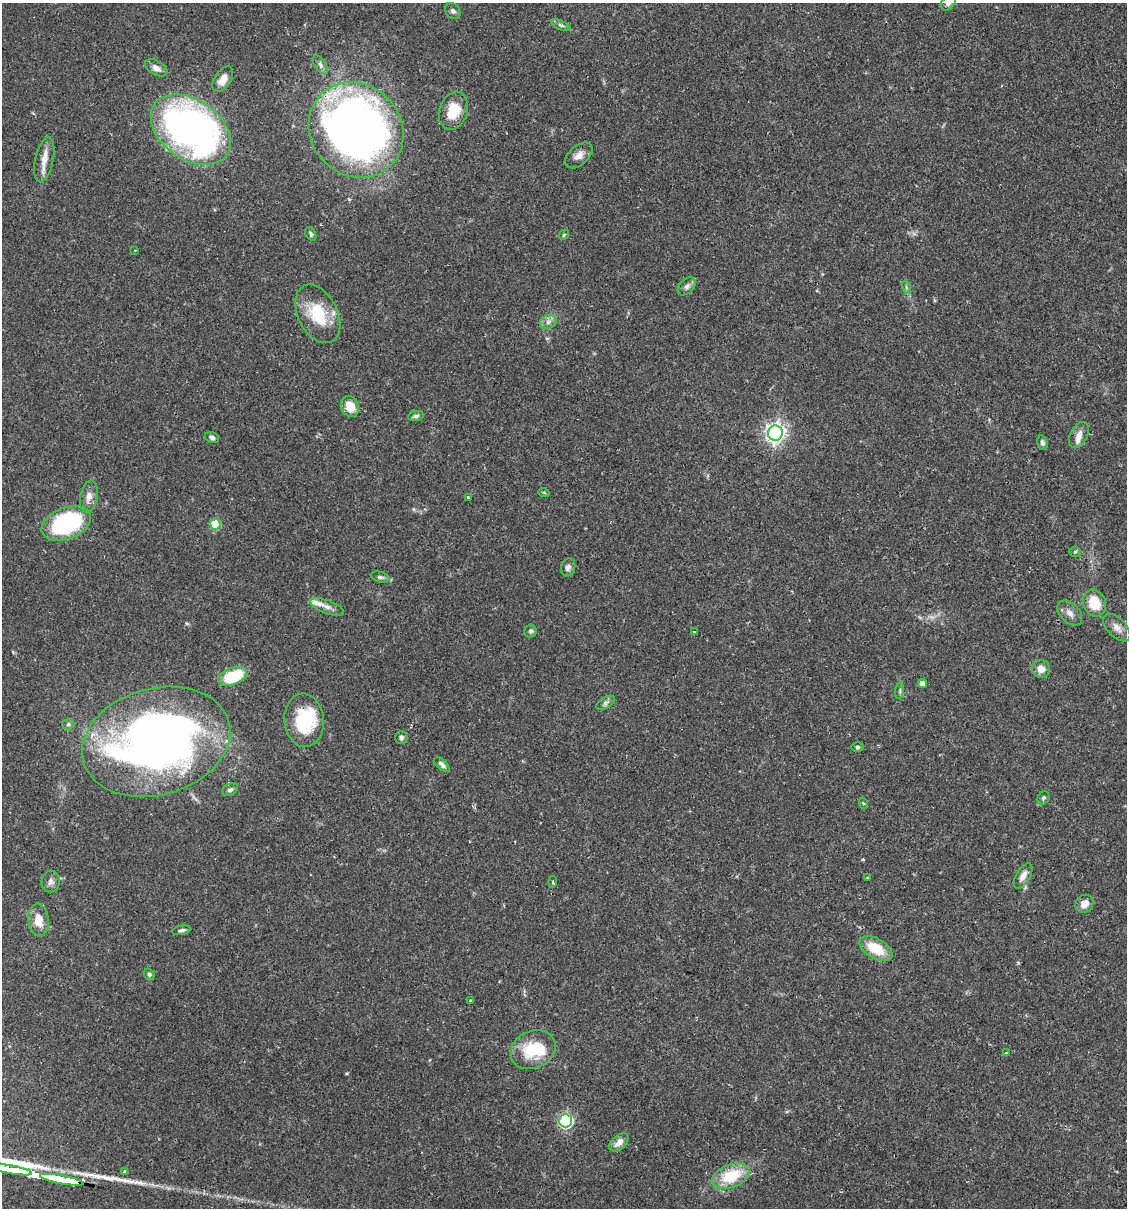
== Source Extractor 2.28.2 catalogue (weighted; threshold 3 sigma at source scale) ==
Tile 6 of 4 x 4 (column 2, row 2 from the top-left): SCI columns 1299-2423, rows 2431-3636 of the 4963 x 4856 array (HDU 1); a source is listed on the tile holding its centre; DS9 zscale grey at full resolution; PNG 1129 x 1210 px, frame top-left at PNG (2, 3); each listed source drawn as its Kron ellipse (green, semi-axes under 4 px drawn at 4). Shown black and unused: <1% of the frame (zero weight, under 2 of 3 exposures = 3% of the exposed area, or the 3 px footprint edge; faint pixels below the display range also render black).
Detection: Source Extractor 2.28.2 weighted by HDU 2 'WHT'; one run over the whole footprint, this tile lists its part. Background 0.0646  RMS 0.005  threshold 0.0226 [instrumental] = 3 sigma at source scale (4.5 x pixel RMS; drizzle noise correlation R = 1.50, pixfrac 1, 0.05/0.05 arcsec/px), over >= 5 px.
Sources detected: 77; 1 too faint to see at this stretch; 3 inside a brighter object's white glare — neither listed nor drawn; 3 inside a brighter listed object's ellipse — not listed separately; the other 70 listed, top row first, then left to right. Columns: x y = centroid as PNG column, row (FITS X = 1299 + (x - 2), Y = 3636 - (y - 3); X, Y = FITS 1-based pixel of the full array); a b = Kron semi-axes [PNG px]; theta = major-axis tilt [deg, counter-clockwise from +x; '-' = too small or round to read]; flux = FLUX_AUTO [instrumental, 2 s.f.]
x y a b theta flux
948 3 8 6 51 1.7
453 11 9 7 -49 1.5
561 25 10 4 -24 1.2
320 65 11 5 -57 1.5
156 68 12 7 -30 2.7
223 79 14 8 57 4.8
453 111 20 14 71 12
191 130 44 30 -35 230
356 130 50 45 -47 350
579 155 16 9 40 3.7
44 160 23 9 78 5.7
311 234 7 5 -61 1.1
564 235 5 4 - 0.66
135 250 2 2 - 0.36
687 286 11 7 45 1.9
906 287 7 4 -71 0.86
318 314 31 19 -63 21
548 322 9 6 26 2.1
350 406 11 8 -67 7.7
416 416 8 5 8 1.2
775 433 8 7 - 250
1079 435 14 8 63 3.8
212 437 7 5 -19 1.5
1042 443 7 5 -76 1.2
544 493 6 3 -20 0.49
89 497 16 8 78 4
468 498 3 2 - 0.6
66 523 26 15 22 62
215 524 5 5 - 22
1075 552 5 5 - 0.8
568 567 9 7 70 1.8
380 577 10 5 -16 1.4
1094 603 14 11 -68 12
327 607 18 6 -20 3.3
1070 613 15 9 -44 3.3
1117 627 17 9 -46 3.8
530 631 6 6 - 1.2
694 632 3 2 - 0.46
1041 669 9 9 - 4.3
232 676 15 8 22 25
922 683 4 4 - 3.2
900 691 8 4 82 0.99
606 703 10 5 28 1.4
304 720 27 20 -84 28
68 724 6 5 - 1
401 737 6 6 - 1.3
156 742 75 53 15 340
857 747 6 4 -1 0.83
442 764 9 4 -44 1.6
230 790 8 5 25 1.4
1043 798 7 5 60 0.95
863 803 5 3 - 0.5
1023 876 14 7 59 3.4
867 878 3 2 - 0.43
51 882 11 9 84 2.4
553 882 6 3 84 0.6
1084 904 9 8 - 4.2
39 920 16 10 -84 8
181 930 9 4 10 1.2
876 949 18 10 -29 15
149 974 6 5 - 0.9
471 1000 3 3 - 0.5
533 1050 23 18 26 19
1006 1053 3 3 - 0.47
565 1121 6 6 - 86
619 1142 11 6 42 3.5
10 1169 22 3 -11 2700
124 1172 3 3 - 1.4
731 1176 19 11 20 19
62 1180 22 3 -10 2600
Overlapping masked pixels (flux is a lower limit): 1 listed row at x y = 62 1180
Isophote crosses this tile's border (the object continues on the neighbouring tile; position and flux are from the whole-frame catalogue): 2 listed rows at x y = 948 3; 10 1169